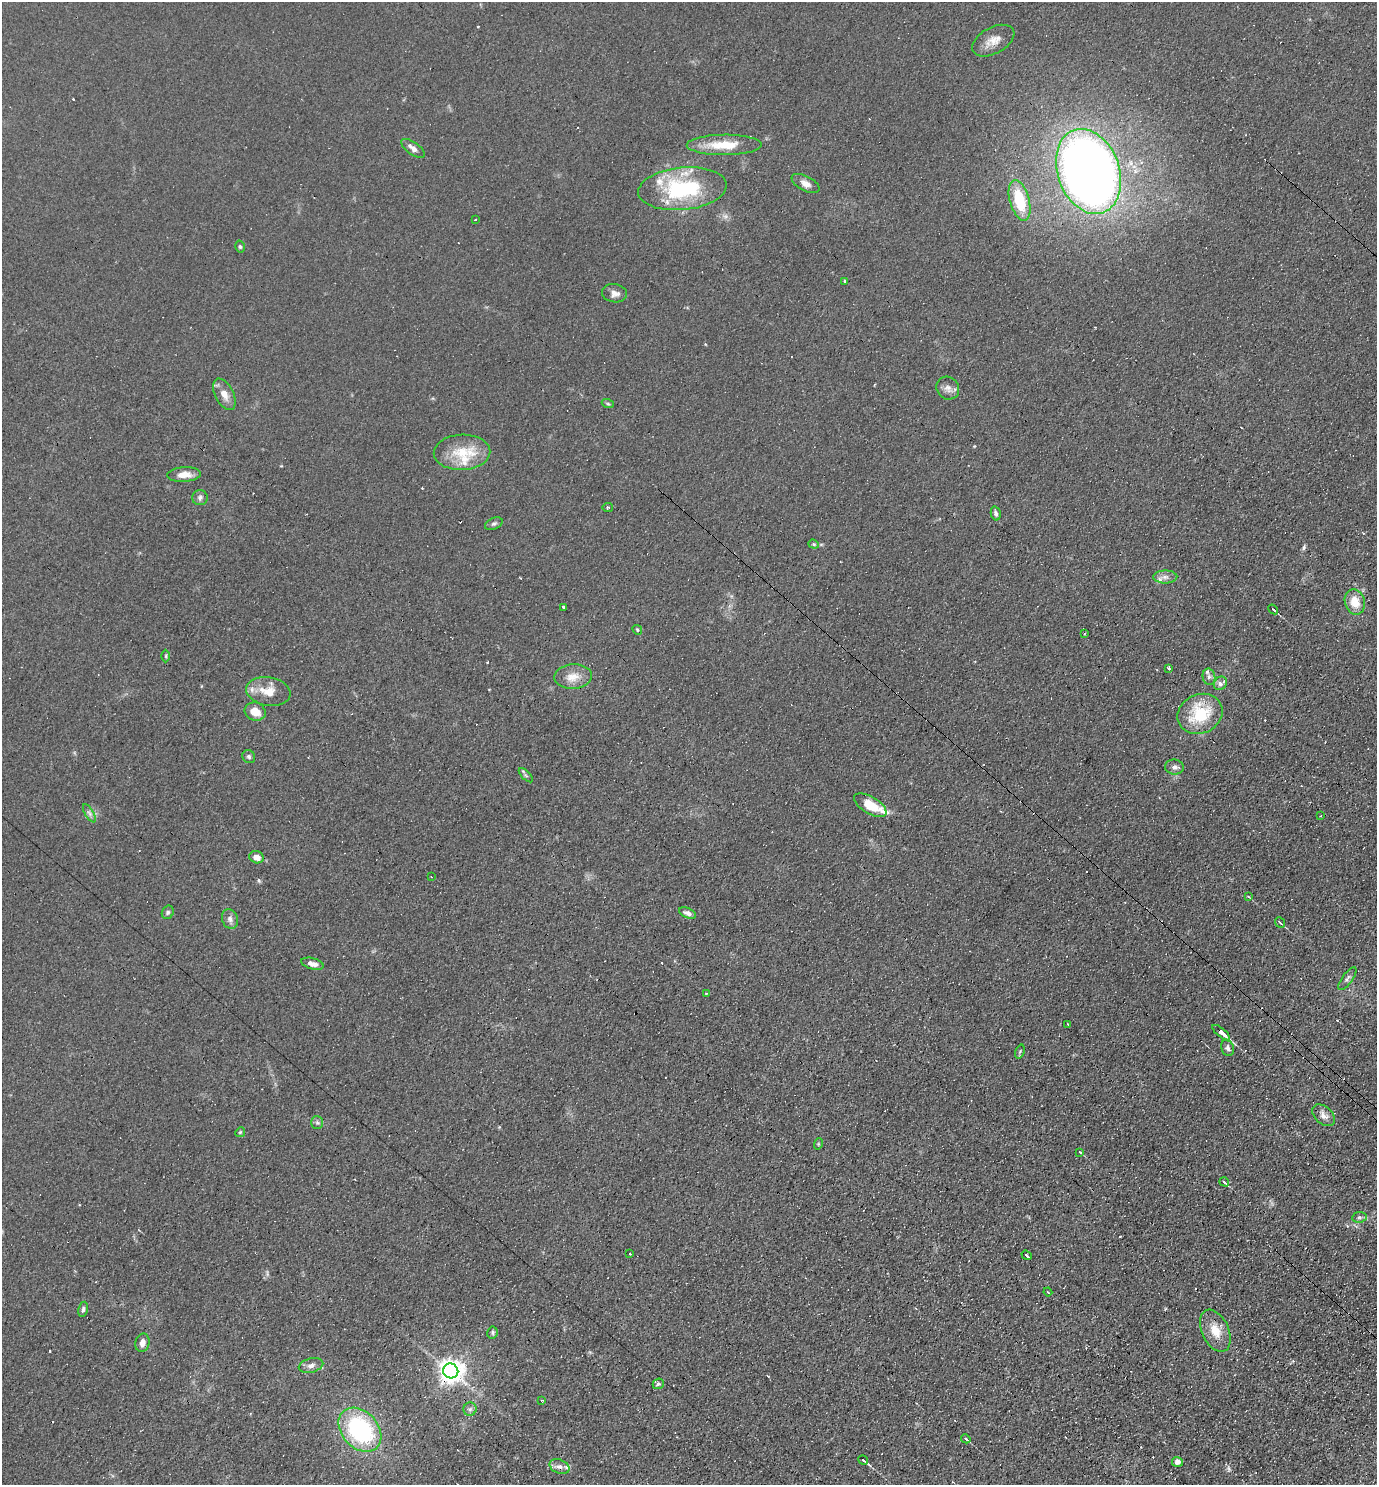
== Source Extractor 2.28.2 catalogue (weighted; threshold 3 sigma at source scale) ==
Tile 6 of 4 x 4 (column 2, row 2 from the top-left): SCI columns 1524-2898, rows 2968-4450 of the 5940 x 5934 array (HDU 1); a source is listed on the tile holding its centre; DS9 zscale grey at full resolution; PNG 1379 x 1487 px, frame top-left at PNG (2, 2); each listed source drawn as its Kron ellipse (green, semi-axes under 4 px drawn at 4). Shown black and unused: <1% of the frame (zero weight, under 3 of 4 exposures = <1% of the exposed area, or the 3 px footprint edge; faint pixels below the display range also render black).
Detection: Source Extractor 2.28.2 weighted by HDU 2 'WHT'; one run over the whole footprint, this tile lists its part. Background 0.104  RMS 0.0098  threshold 0.0441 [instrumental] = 3 sigma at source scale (4.5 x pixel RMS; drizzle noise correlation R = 1.50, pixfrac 1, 0.05/0.05 arcsec/px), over >= 5 px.
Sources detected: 103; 1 too faint to see at this stretch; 17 cosmic-ray / hot-pixel residue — neither listed nor drawn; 6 inside a brighter listed object's ellipse — not listed separately; the other 79 listed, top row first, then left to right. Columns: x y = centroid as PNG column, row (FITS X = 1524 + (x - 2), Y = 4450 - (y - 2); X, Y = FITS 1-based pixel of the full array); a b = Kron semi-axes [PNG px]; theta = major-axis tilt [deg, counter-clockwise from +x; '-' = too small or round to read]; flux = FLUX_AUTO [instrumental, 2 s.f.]
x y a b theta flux
993 41 23 13 29 12
724 145 37 10 0 28
413 148 14 6 -36 5
1088 171 44 31 -70 950
805 183 15 7 -27 6.9
682 189 44 21 6 95
1020 200 21 9 -75 42
475 219 3 2 - 1.2
240 247 6 4 -75 1.6
845 281 3 3 - 21
615 293 12 9 -9 6
948 388 12 11 - 6
224 394 17 9 -62 9.8
608 404 6 4 -19 1.3
462 452 28 17 2 31
184 474 17 7 3 8.8
200 498 7 7 - 3.3
608 507 5 3 - 1.3
996 513 7 4 -77 2.5
494 524 9 5 24 2.3
814 544 5 4 - 1.3
1165 577 12 6 0 4.7
1355 602 13 10 -74 17
563 607 3 3 - 11
1273 609 5 2 - 2.1
637 630 5 4 - 1.2
1084 634 3 2 - 0.99
166 656 6 4 -90 1.3
1168 669 3 3 - 2.8
573 676 19 12 3 13
1209 677 8 6 -77 3.7
1220 683 7 6 - 5.5
268 691 22 14 -10 18
255 712 10 9 - 12
1200 714 23 19 25 45
249 757 7 6 - 1.9
1174 767 9 7 -7 3.6
526 775 9 3 -45 1.9
870 805 18 8 -31 21
89 813 10 4 -60 3
1321 816 3 2 - 0.79
256 857 7 6 - 7.3
431 877 2 2 - 0.64
1249 897 4 2 - 0.98
168 912 7 5 60 2.1
688 913 9 5 -23 3.9
230 919 10 7 -72 4.2
1280 923 6 3 -49 1.5
312 964 11 5 -16 5.3
1347 979 14 5 53 3.3
707 993 4 2 - 0.87
1068 1024 3 3 - 1.2
1221 1033 11 4 -39 25
1228 1048 8 6 -70 2.9
1020 1052 7 4 69 1.6
1324 1115 13 8 -43 6.2
317 1122 6 6 - 2.1
240 1132 5 4 - 1.2
818 1144 6 3 72 1.1
1080 1152 4 3 - 1.2
1224 1182 5 4 - 2.3
1359 1217 7 5 7 2.2
630 1254 3 3 - 1.9
1027 1255 5 2 - 1.8
1048 1292 4 3 - 0.81
83 1309 8 4 81 2.4
1215 1331 22 13 -65 19
492 1332 6 5 - 1.7
142 1343 9 7 76 5.7
311 1365 12 7 14 5
451 1371 8 7 - 860
658 1384 6 5 - 1.9
542 1400 4 2 - 0.91
470 1409 6 6 - 2.9
360 1430 25 18 -48 120
966 1439 5 3 - 1.8
863 1460 5 3 - 3.5
1177 1462 5 5 - 4.7
559 1467 10 7 -22 4.9
Overlapping masked pixels (flux is a lower limit): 2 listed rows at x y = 1221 1033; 451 1371
Unlisted compact peaks at least as high as the median listed source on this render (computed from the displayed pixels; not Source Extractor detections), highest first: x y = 1304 547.